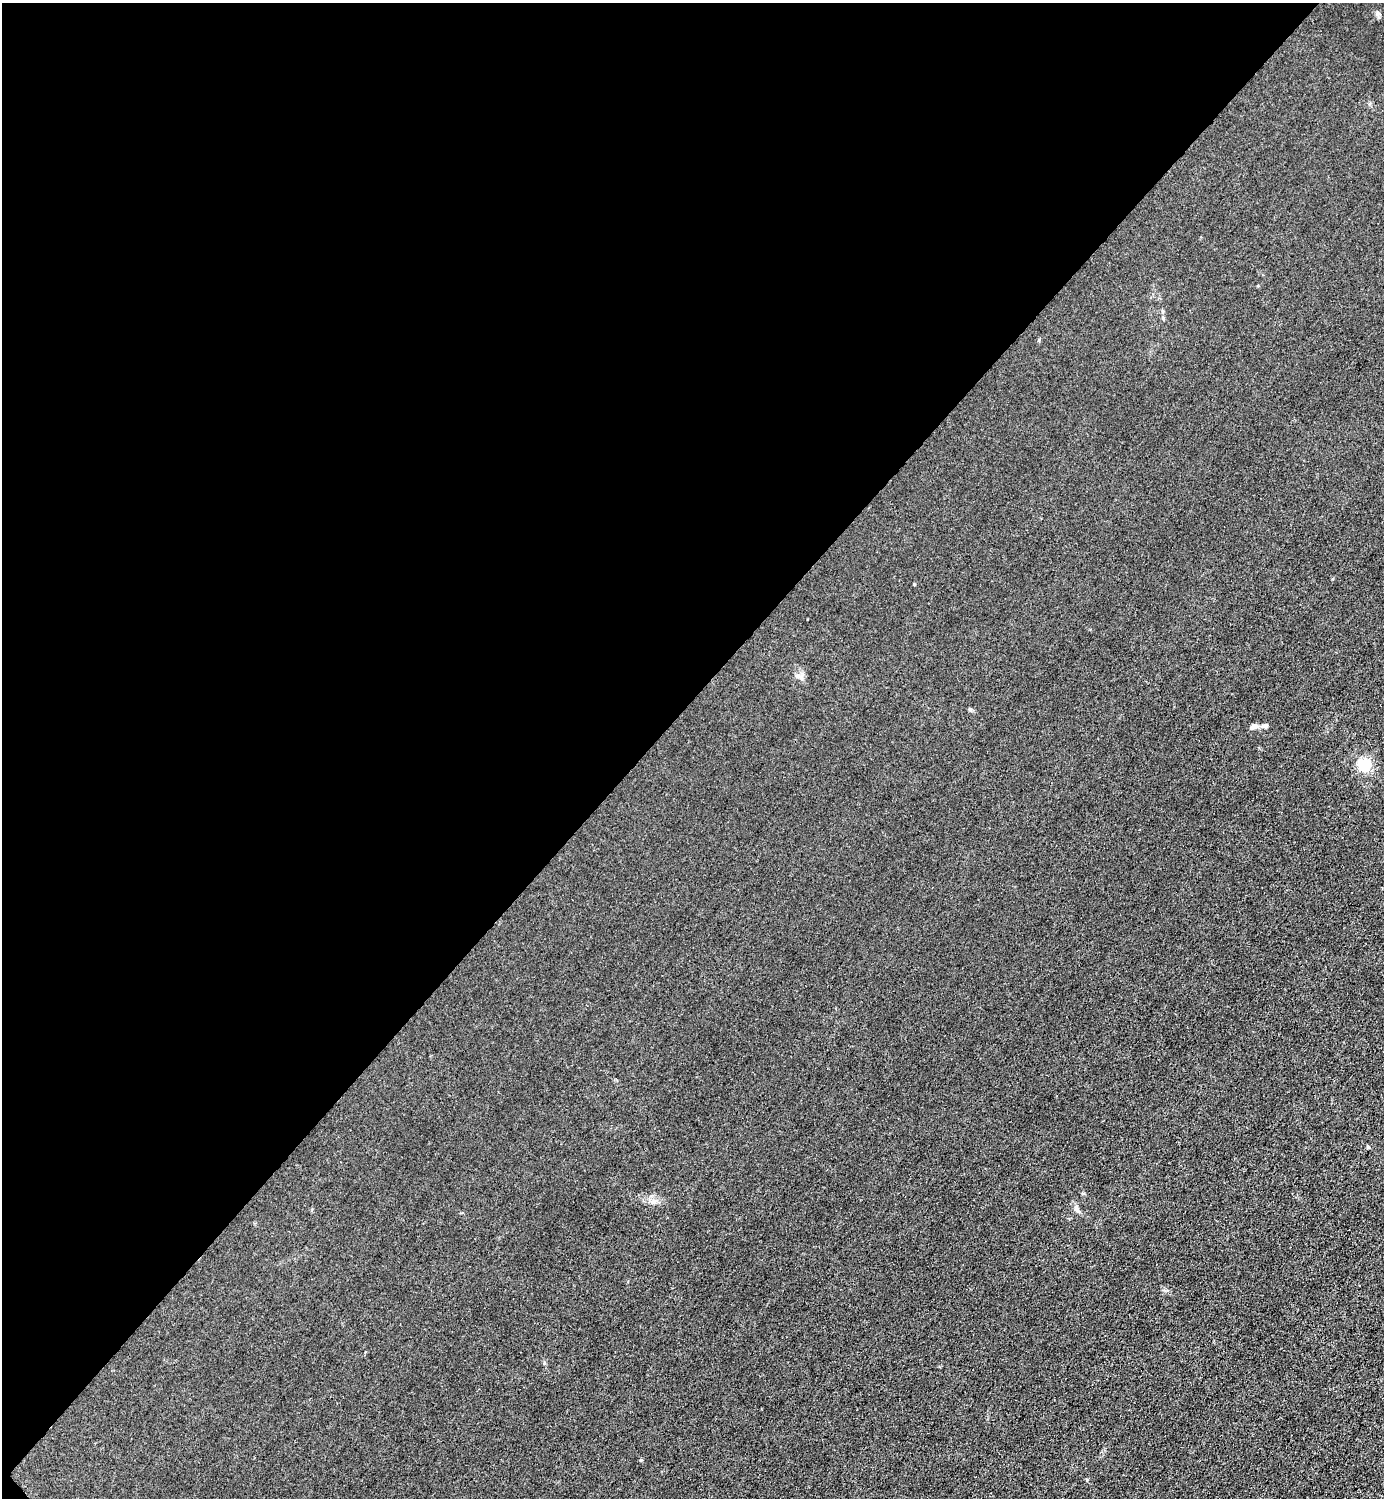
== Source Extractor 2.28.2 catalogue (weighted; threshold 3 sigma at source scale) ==
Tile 5 of 4 x 4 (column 1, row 2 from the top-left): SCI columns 301-1682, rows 2993-4488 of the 5985 x 5985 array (HDU 1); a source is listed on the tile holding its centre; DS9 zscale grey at full resolution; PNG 1386 x 1500 px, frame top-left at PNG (2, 3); no overlay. Shown black and unused: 47% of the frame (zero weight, under 3 of 4 exposures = <1% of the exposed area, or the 3 px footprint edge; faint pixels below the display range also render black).
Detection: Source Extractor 2.28.2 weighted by HDU 2 'WHT'; one run over the whole footprint, this tile lists its part. Background 0.0211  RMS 0.0061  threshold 0.0276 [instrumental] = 3 sigma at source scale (4.5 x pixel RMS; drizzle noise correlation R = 1.50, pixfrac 1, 0.05/0.05 arcsec/px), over >= 5 px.
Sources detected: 9; all 9 listed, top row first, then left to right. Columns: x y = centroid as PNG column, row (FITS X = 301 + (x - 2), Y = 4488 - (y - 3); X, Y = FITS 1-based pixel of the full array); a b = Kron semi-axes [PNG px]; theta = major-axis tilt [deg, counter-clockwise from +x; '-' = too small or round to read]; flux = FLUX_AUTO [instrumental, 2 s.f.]
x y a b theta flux
1378 14 7 6 - 1.5
970 709 5 5 - 0.91
1254 726 11 6 12 2.2
1265 726 8 6 3 1.7
1364 765 5 5 - 90
1368 1147 4 4 - 0.67
653 1201 9 5 19 1.9
1076 1209 10 5 -67 1.9
641 1460 5 4 - 0.6